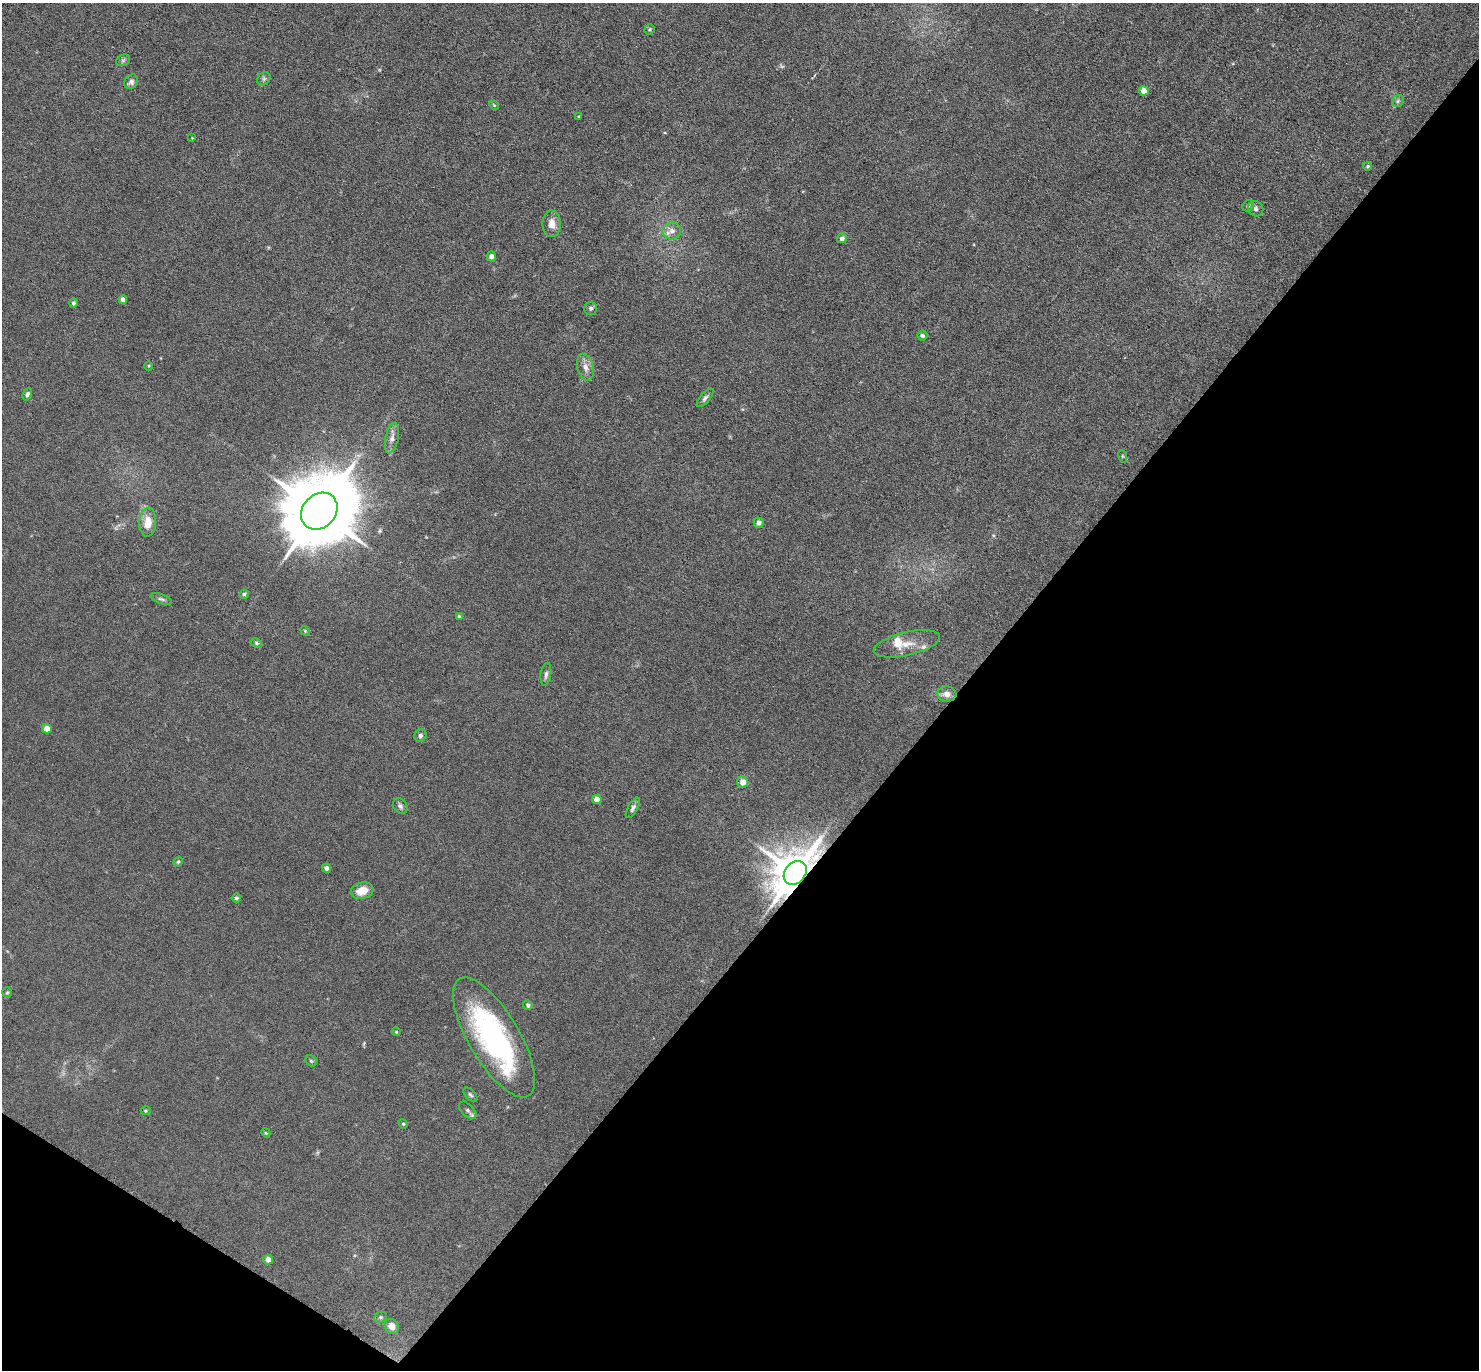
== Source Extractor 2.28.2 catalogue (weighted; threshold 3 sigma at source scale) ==
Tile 15 of 4 x 4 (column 3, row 4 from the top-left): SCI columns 2998-4474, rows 447-1814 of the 6080 x 6070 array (HDU 1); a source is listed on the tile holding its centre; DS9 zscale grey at full resolution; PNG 1481 x 1372 px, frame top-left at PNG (2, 3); each listed source drawn as its Kron ellipse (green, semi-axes under 4 px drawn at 4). Shown black and unused: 38% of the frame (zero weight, under 3 of 6 exposures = <1% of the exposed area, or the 3 px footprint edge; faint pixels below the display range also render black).
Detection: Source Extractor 2.28.2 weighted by HDU 2 'WHT'; one run over the whole footprint, this tile lists its part. Background 0.034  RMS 0.0039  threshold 0.0158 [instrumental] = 3 sigma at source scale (4.09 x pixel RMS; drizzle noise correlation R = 1.36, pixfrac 0.8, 0.05/0.05 arcsec/px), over >= 5 px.
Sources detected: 66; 1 too faint to see at this stretch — neither listed nor drawn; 4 inside a brighter listed object's ellipse — not listed separately; the other 61 listed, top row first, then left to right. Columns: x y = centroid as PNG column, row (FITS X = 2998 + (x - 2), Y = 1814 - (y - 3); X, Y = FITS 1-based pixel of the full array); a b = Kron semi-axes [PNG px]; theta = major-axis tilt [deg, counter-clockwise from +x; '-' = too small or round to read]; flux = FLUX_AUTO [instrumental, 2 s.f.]
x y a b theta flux
649 29 5 5 - 0.46
123 60 7 5 30 0.7
264 79 7 6 - 0.76
131 82 8 6 52 1.3
1144 91 5 4 - 4.3
1398 101 6 5 - 0.72
494 105 5 3 - 0.3
579 117 4 3 - 0.4
192 138 3 3 - 0.21
1368 166 4 3 - 0.39
1248 206 6 5 - 0.69
1256 209 8 7 - 1.1
552 224 13 9 -88 3
672 231 9 8 - 2.2
842 238 5 4 - 1.3
491 256 5 5 - 1.3
123 299 4 4 - 1.5
73 303 5 4 - 0.65
591 308 6 6 - 0.91
922 336 5 5 - 0.87
149 366 5 3 - 0.35
585 367 13 8 -75 2.4
27 394 6 4 65 0.75
705 398 11 5 49 0.96
392 438 15 6 78 2
1122 456 6 4 -71 0.46
319 511 20 16 46 4300
148 522 14 8 86 5.1
759 523 5 5 - 1.4
244 594 4 4 - 0.52
161 599 11 4 -19 0.85
459 617 4 3 - 0.53
305 631 5 4 - 0.38
257 643 6 4 -28 0.52
907 644 34 11 13 5.7
546 674 11 5 82 1.1
947 694 9 7 -4 2.3
47 729 5 4 - 3.1
420 736 7 6 - 0.84
743 782 6 5 - 2.6
597 799 4 4 - 4.2
400 806 8 6 -50 1
633 808 11 5 60 1
178 862 5 4 - 0.63
326 868 4 4 - 1.3
795 873 13 10 49 1400
362 891 11 8 15 5
236 898 4 4 - 0.68
7 993 5 4 - 0.44
528 1005 5 4 - 0.78
396 1032 4 4 - 0.33
494 1037 68 25 -59 69
311 1061 6 5 - 0.57
470 1095 8 5 -45 0.7
468 1110 10 6 -45 1.1
146 1111 5 4 - 0.4
403 1124 4 4 - 0.39
266 1133 5 3 - 0.32
268 1260 5 5 - 2.2
380 1317 7 5 20 0.58
392 1327 8 6 -62 2.8
Overlapping masked pixels (flux is a lower limit): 1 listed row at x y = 795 873